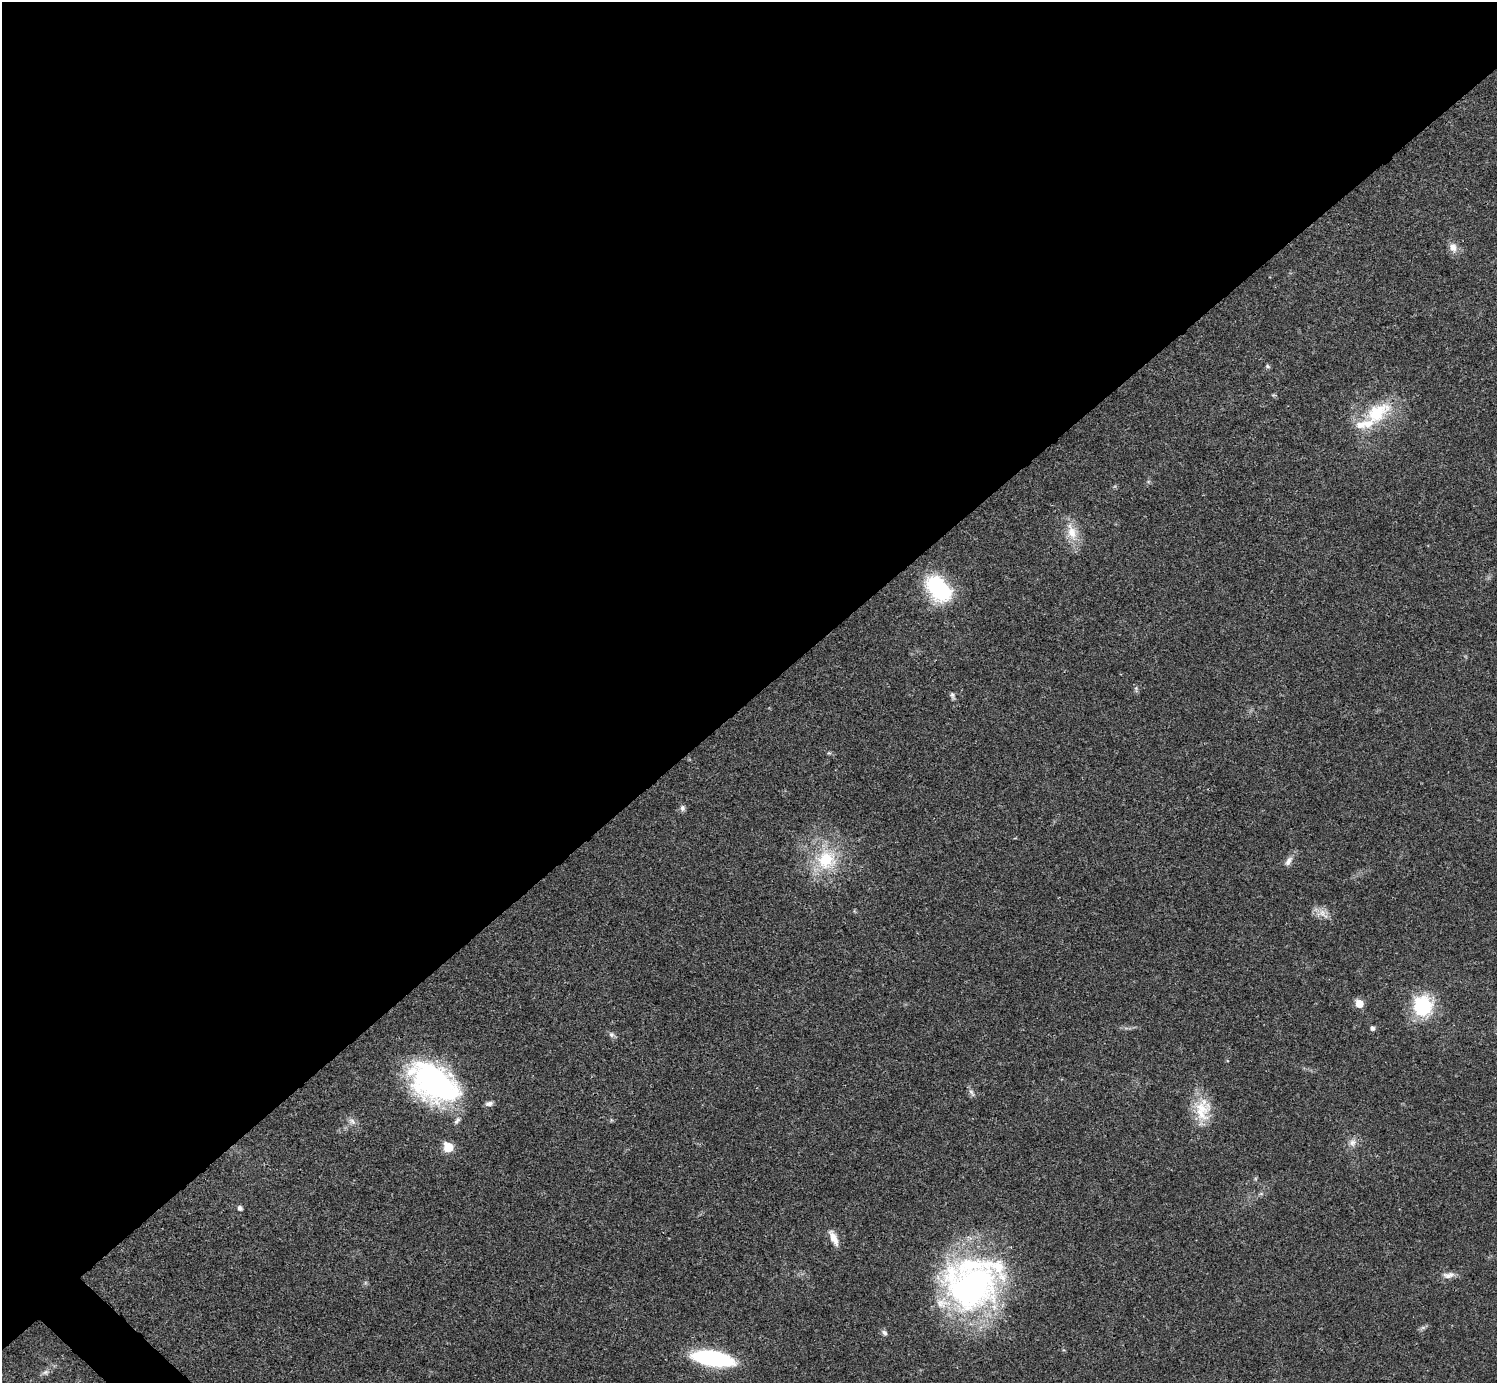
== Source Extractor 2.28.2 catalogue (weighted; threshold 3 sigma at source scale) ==
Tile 2 of 4 x 4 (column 2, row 1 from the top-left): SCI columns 1495-2989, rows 4301-5681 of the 5981 x 5980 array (HDU 1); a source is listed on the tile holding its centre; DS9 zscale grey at full resolution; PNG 1499 x 1385 px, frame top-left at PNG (2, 2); no overlay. Shown black and unused: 51% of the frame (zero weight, under 3 of 4 exposures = <1% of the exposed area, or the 3 px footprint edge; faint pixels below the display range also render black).
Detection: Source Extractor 2.28.2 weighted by HDU 2 'WHT'; one run over the whole footprint, this tile lists its part. Background 0.0207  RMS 0.0022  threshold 0.01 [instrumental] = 3 sigma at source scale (4.5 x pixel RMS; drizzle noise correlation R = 1.50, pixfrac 1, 0.05/0.05 arcsec/px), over >= 5 px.
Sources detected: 37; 4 inside a brighter listed object's ellipse — not listed separately; the other 33 listed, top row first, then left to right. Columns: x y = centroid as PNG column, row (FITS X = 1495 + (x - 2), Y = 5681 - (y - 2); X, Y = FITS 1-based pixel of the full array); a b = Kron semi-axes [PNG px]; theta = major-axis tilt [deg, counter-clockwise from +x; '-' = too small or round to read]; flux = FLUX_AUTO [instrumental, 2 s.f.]
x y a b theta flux
1453 247 14 11 -62 1.8
1268 366 6 5 - 0.38
1377 413 38 22 36 13
1072 532 29 13 -73 4.5
939 589 30 18 -46 22
1136 689 10 5 89 0.49
953 696 12 6 -74 0.71
829 753 5 5 - 0.3
682 808 8 6 -69 0.73
826 859 30 30 - 14
1288 861 14 7 61 1.4
1322 914 20 11 -26 2.3
1359 1003 7 6 - 3.5
1422 1006 13 11 -75 23
1372 1028 6 6 - 0.52
611 1034 8 7 - 0.7
434 1083 51 32 -33 58
971 1092 14 5 -63 0.77
489 1103 11 6 9 0.85
1202 1108 27 25 18 7.1
611 1120 6 4 -72 0.28
352 1121 12 8 -46 1.2
1353 1142 12 10 55 1.5
448 1147 7 7 - 6.6
1261 1194 7 4 0 0.38
240 1208 6 5 - 0.65
834 1238 21 8 -65 2.4
1448 1275 18 8 9 1.6
971 1286 75 56 20 75
1423 1328 7 4 0 0.48
884 1333 9 6 -42 0.65
713 1358 33 11 -10 37
45 1372 10 7 17 0.85